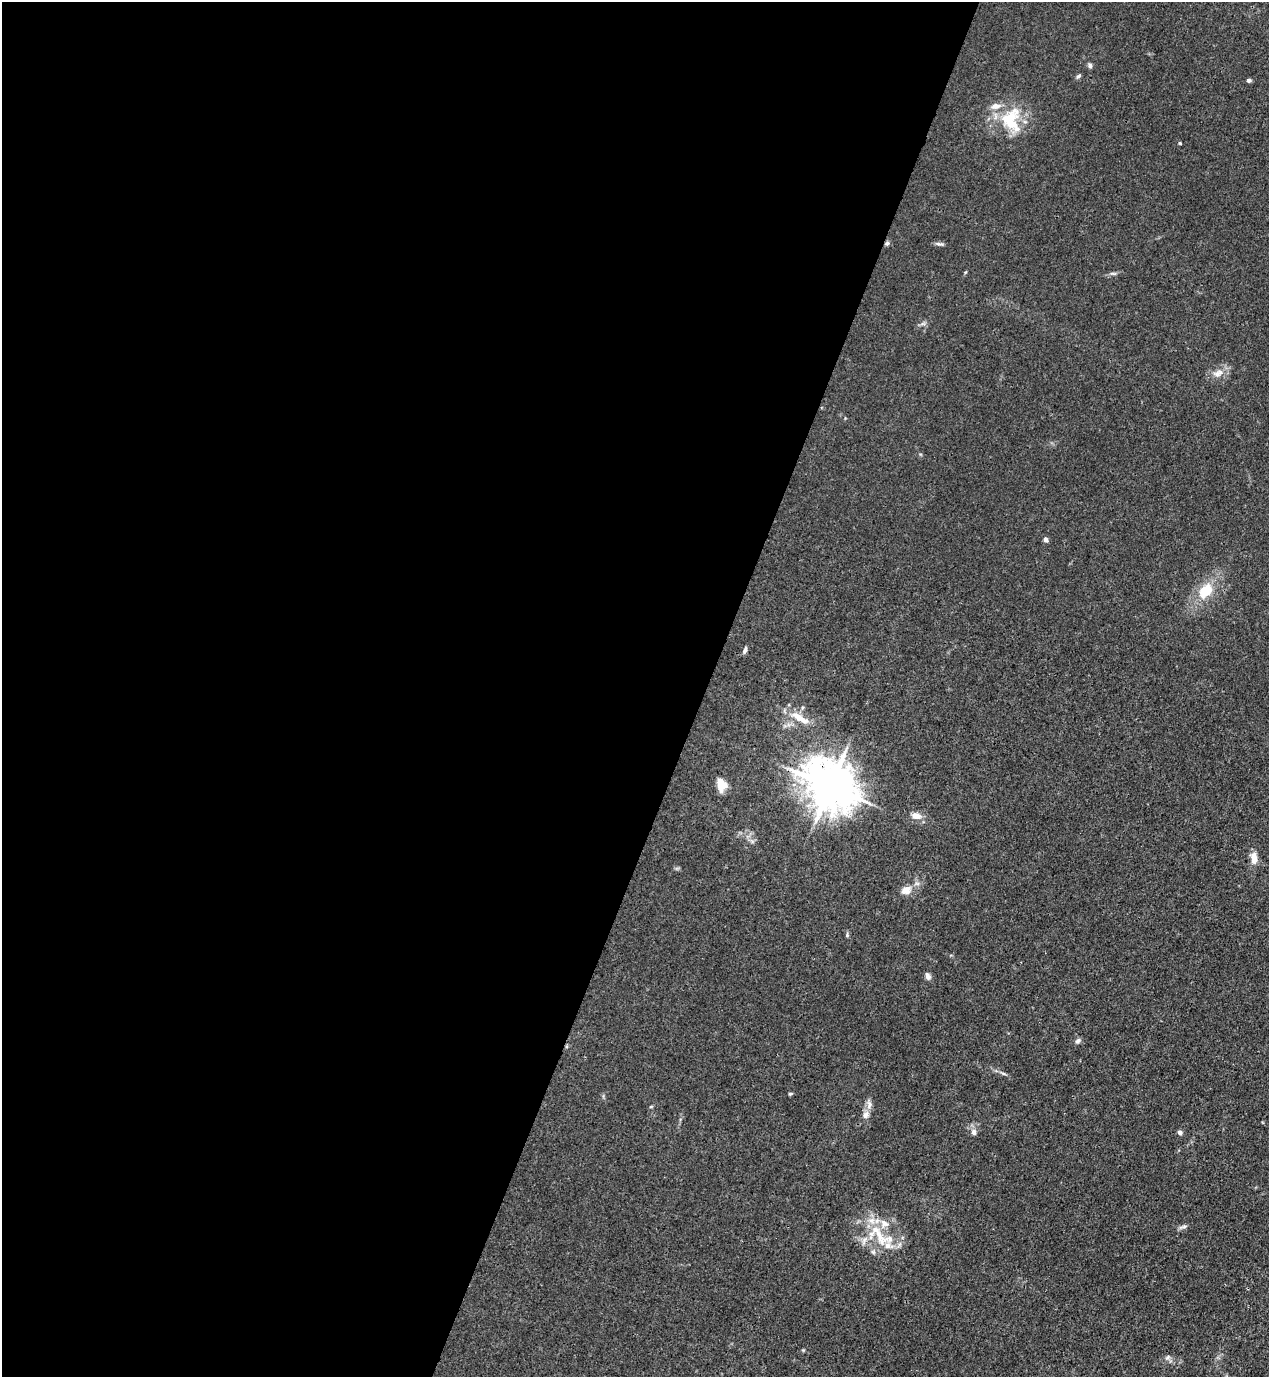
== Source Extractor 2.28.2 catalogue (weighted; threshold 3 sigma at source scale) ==
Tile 5 of 4 x 4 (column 1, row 2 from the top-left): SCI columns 223-1489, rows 2794-4168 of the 5645 x 5584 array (HDU 1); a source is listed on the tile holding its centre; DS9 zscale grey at full resolution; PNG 1271 x 1379 px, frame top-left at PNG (2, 2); no overlay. Shown black and unused: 56% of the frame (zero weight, under 3 of 4 exposures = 7% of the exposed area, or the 3 px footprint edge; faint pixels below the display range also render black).
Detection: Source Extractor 2.28.2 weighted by HDU 2 'WHT'; one run over the whole footprint, this tile lists its part. Background 0.0179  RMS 0.0025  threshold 0.0113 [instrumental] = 3 sigma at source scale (4.5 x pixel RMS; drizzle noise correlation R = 1.50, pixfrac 1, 0.05/0.05 arcsec/px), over >= 5 px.
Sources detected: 37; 1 inside a brighter object's white glare — not listed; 4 inside a brighter listed object's ellipse — not listed separately; the other 32 listed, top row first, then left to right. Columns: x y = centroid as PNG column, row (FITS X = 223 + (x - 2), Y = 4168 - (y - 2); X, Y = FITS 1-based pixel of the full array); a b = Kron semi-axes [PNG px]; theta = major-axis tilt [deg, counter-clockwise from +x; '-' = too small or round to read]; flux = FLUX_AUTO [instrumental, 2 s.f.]
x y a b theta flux
1090 65 7 5 -64 0.64
1078 76 8 4 37 0.48
1249 80 5 4 - 0.65
1011 124 35 22 -42 11
1180 143 3 3 - 0.33
887 243 7 5 24 0.59
939 244 11 5 -7 0.69
1113 273 11 4 -1 0.62
922 324 7 4 18 0.56
1217 374 11 10 - 1.7
1045 539 5 5 - 0.9
1205 591 20 14 48 6.8
745 650 9 5 71 0.69
800 718 29 9 -31 4.5
721 785 15 10 -81 3
830 786 15 13 -40 1100
916 816 13 8 -10 2.3
1254 858 14 7 -86 2.5
906 890 12 10 25 2.4
847 935 7 4 90 0.39
928 976 9 6 -67 0.93
1078 1041 7 6 - 0.68
1003 1073 8 3 -19 0.51
790 1094 6 4 15 0.33
869 1104 12 7 -78 1.2
651 1106 6 4 2 0.27
866 1115 11 9 51 1.5
974 1132 8 7 - 1.1
1180 1132 6 5 - 0.71
1184 1227 12 5 18 0.75
880 1237 31 16 -55 9.5
1167 1357 8 5 21 0.63
Overlapping masked pixels (flux is a lower limit): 2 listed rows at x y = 887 243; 830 786